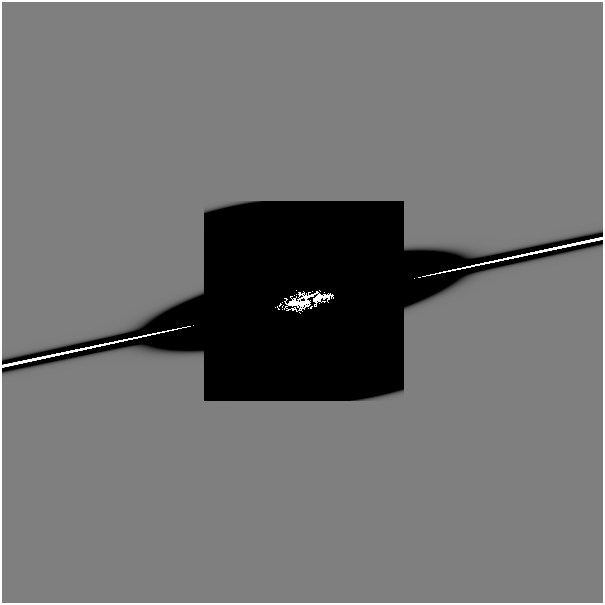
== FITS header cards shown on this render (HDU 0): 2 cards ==
NAXIS1  =                  601
NAXIS2  =                  601

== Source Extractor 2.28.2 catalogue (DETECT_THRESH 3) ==
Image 601 x 601 px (HDU 0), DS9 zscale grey, 1 PNG px = 1 image px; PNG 605 x 605 px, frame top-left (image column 1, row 601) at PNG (2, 2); no overlay
Background -3.34e-22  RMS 3.5e-22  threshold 1.06e-21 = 3 sigma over >= 5 px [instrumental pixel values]
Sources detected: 23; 16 with non-positive FLUX_AUTO (blend fragments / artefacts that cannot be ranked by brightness) are not listed; the other 7 listed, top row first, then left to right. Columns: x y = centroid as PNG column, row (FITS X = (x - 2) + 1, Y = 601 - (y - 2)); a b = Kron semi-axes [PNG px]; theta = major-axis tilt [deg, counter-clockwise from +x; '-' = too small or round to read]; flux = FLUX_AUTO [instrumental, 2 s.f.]
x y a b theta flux
285 298 2 2 - 1.7e-02
319 298 16 6 18 3.6e-01
298 302 20 9 10 2.7e+00
174 329 3 2 - 6.8e-07
170 330 4 2 - 3.1e-07
163 331 11 2 12 1.3e-06
510 591 48 27 0 1.7e-08
At the frame edge (FLAGS 8, measured only in part): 1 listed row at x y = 510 591
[16 non-positive-flux detections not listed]